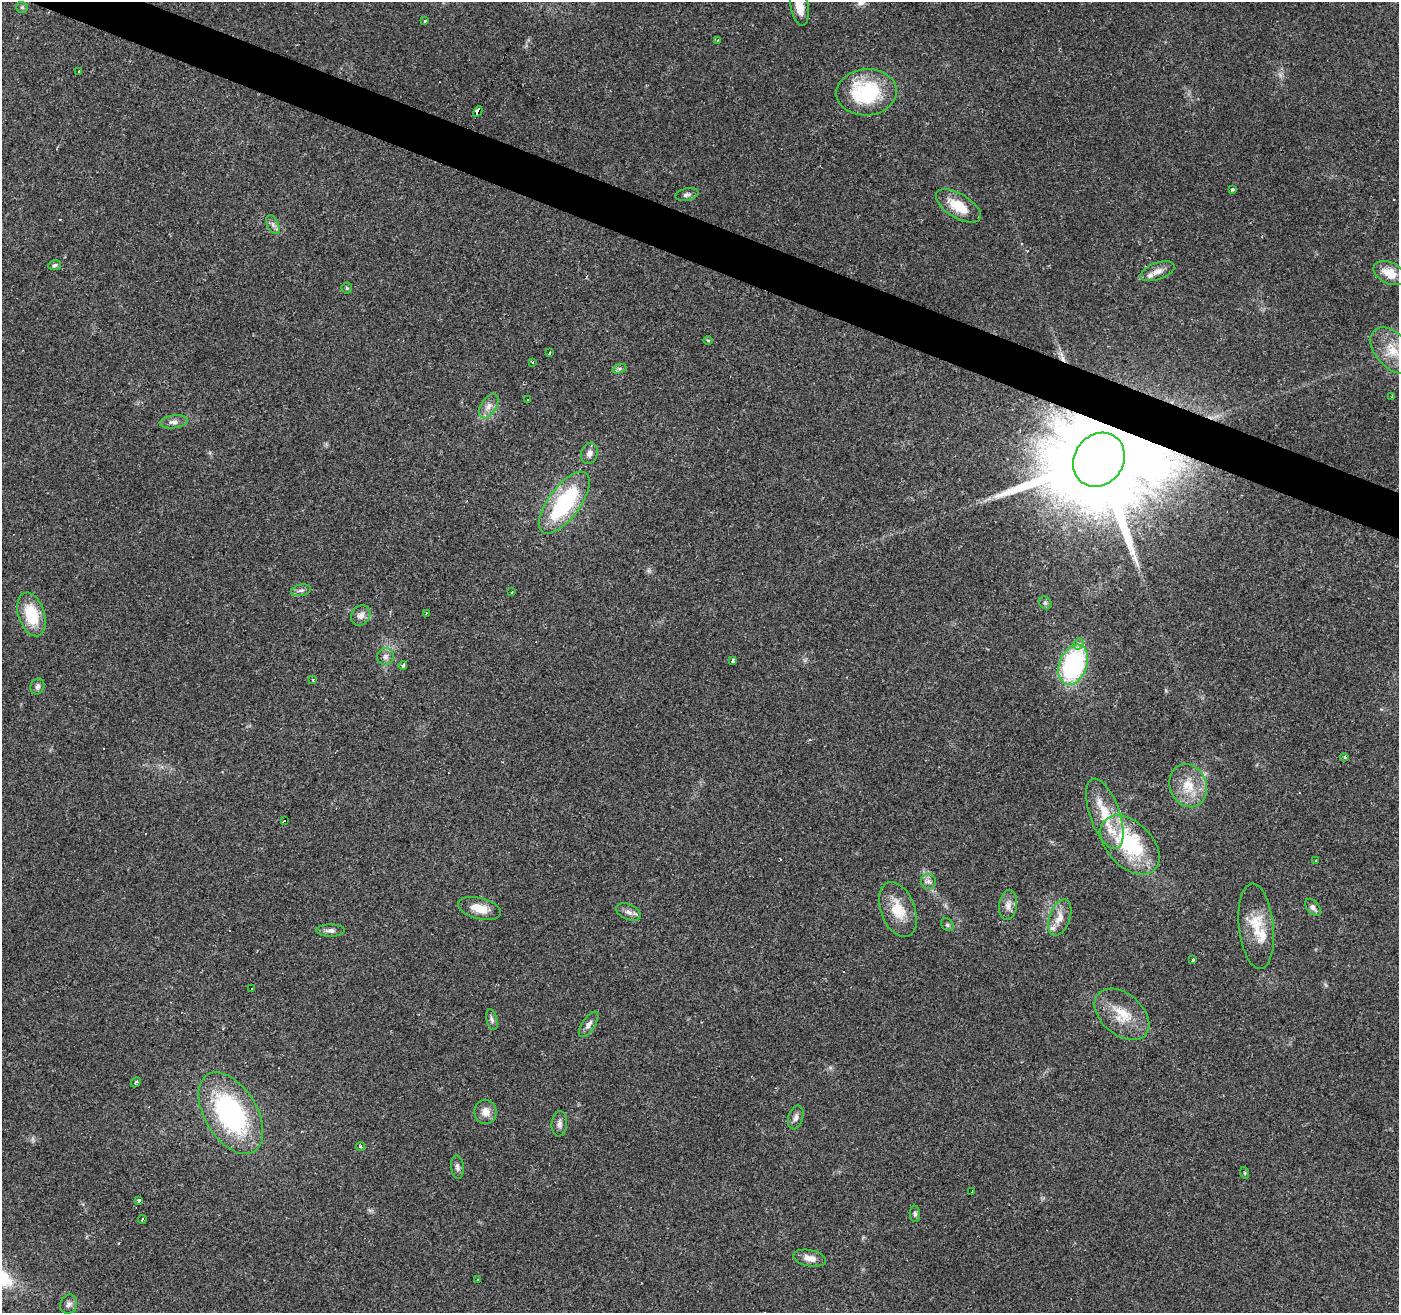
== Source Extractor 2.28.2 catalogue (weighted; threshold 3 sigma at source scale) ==
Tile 11 of 4 x 4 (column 3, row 3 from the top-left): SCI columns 2794-4190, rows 1514-2824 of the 5588 x 5714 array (HDU 1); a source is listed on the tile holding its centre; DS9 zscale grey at full resolution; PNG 1401 x 1315 px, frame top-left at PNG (2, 2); each listed source drawn as its Kron ellipse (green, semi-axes under 4 px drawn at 4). Shown black and unused: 3% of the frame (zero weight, under 2 of 3 exposures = <1% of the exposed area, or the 3 px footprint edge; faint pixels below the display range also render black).
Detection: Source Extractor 2.28.2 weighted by HDU 2 'WHT'; one run over the whole footprint, this tile lists its part. Background 0.0359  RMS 0.0044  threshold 0.0198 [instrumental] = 3 sigma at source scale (4.5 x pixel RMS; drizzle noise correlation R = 1.50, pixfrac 1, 0.0396/0.0396 arcsec/px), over >= 5 px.
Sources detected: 90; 8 cosmic-ray / hot-pixel residue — neither listed nor drawn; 6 inside a brighter listed object's ellipse — not listed separately; the other 76 listed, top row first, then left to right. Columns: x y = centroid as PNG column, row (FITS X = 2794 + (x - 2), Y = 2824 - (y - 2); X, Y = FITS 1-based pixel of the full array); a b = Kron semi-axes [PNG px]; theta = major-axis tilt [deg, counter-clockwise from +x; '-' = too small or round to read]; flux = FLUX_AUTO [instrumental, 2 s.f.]
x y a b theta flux
22 7 6 5 - 0.67
800 7 19 9 -81 6.4
425 21 4 3 - 0.68
718 40 3 3 - 0.42
79 72 3 3 - 4.3
867 92 30 23 4 35
478 112 6 4 61 5.9
1232 189 4 3 - 0.86
687 195 12 6 12 1.4
958 206 25 12 -31 11
273 225 10 5 -64 1.6
55 265 6 5 - 0.9
1157 271 18 8 19 3.6
1390 273 17 10 -25 7.6
347 288 5 5 - 0.56
708 340 5 3 - 0.54
1392 350 27 17 -48 12
549 353 3 3 - 2
532 362 3 3 - 0.51
619 369 7 4 19 0.89
1392 396 4 3 - 2.1
527 400 2 2 - 0.41
489 406 14 7 57 3.1
174 422 14 6 6 2.3
589 453 11 8 73 2.5
1099 460 28 24 53 14000
564 503 37 16 53 44
301 590 10 5 12 1.4
512 592 3 2 - 0.42
1045 603 7 5 -46 0.87
31 614 22 13 -72 16
426 614 4 3 - 0.41
361 615 11 9 54 2.7
1079 644 6 4 59 2.3
385 657 8 8 - 2.1
733 661 4 3 - 1.7
403 665 4 3 - 9.5
1073 665 21 13 69 62
313 680 3 3 - 0.75
37 686 8 7 - 1.5
1344 757 4 3 - 0.8
1188 786 22 18 -67 11
1105 814 37 15 -70 15
285 821 3 3 - 27
1130 845 35 22 -45 40
1316 860 3 2 - 0.45
928 881 8 7 - 1.7
1008 905 15 9 83 2.9
1313 907 10 6 -51 1.7
480 908 22 10 -15 7.1
898 909 29 17 -69 12
628 912 13 7 -23 2.2
1060 917 19 10 71 4.8
947 925 7 5 -45 0.89
1256 926 43 17 -84 14
331 930 14 6 0 2
1192 959 3 3 - 7
251 989 3 3 - 2.3
1122 1014 31 20 -40 13
492 1020 10 5 -76 1.2
589 1024 14 6 56 2.3
136 1082 5 3 - 0.63
485 1112 12 11 - 3.8
231 1113 45 26 -59 74
796 1118 12 7 73 2.1
559 1124 13 8 86 2
361 1147 4 3 - 0.53
457 1167 12 6 -84 1.6
1245 1173 6 3 -72 0.5
972 1192 3 2 - 0.91
139 1201 3 3 - 3.5
915 1214 8 5 -89 1
142 1219 4 3 - 1.6
810 1258 16 8 -12 4.1
478 1279 3 2 - 0.33
69 1304 10 8 65 1.8
Overlapping masked pixels (flux is a lower limit): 2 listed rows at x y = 478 112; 1099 460
Isophote crosses this tile's border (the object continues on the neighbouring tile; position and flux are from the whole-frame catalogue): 1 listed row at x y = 800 7